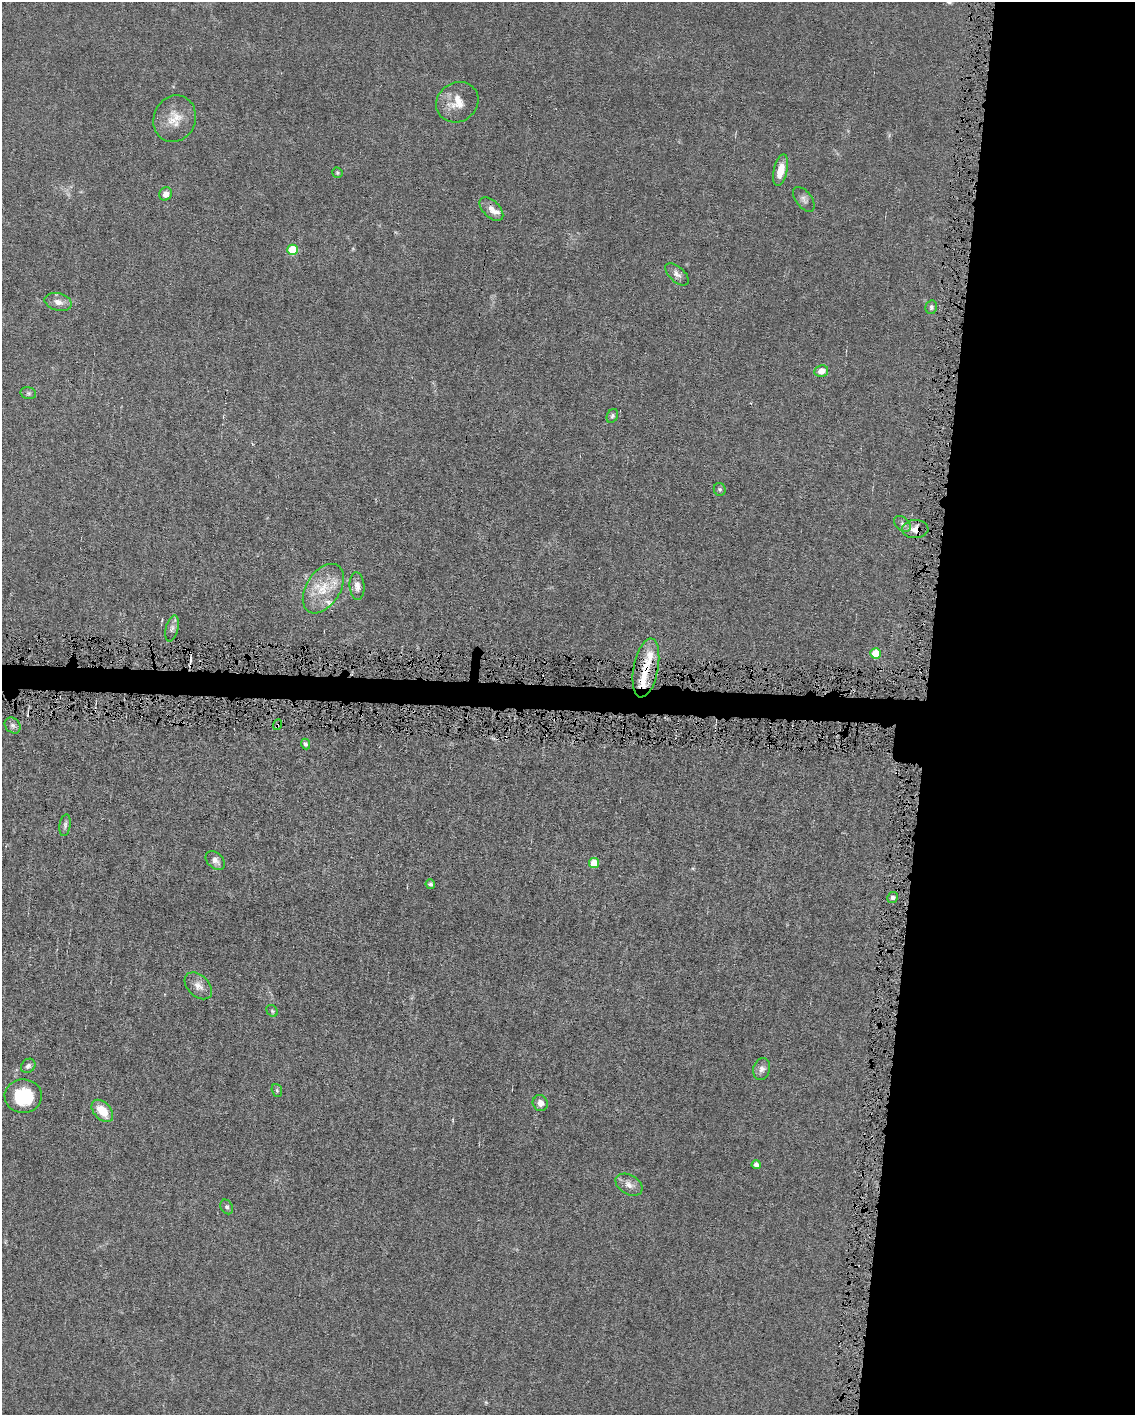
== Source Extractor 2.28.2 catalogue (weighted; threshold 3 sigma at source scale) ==
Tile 8 of 4 x 3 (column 4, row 2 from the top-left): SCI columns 3399-4531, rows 1525-2937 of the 4531 x 4566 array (HDU 1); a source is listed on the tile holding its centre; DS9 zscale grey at full resolution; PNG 1137 x 1417 px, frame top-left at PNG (2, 2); each listed source drawn as its Kron ellipse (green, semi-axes under 4 px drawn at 4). Shown black and unused: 20% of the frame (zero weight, under 4 of 8 exposures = <1% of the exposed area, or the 3 px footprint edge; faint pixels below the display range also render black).
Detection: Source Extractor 2.28.2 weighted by HDU 2 'WHT'; one run over the whole footprint, this tile lists its part. Background 0.0155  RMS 0.0023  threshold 0.00928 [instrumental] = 3 sigma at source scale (4.09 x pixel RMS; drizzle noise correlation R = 1.36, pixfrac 0.8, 0.05/0.05 arcsec/px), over >= 5 px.
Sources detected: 47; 2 cosmic-ray / hot-pixel residue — neither listed nor drawn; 4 inside a brighter listed object's ellipse — not listed separately; the other 41 listed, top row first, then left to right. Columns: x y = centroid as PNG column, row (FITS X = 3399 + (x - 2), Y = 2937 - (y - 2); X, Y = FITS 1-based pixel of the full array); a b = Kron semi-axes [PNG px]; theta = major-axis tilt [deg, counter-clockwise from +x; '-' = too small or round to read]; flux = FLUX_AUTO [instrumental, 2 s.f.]
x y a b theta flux
457 102 22 19 35 3.9
175 119 24 21 67 4.1
781 170 16 7 77 3.5
337 173 5 5 - 0.3
165 194 7 6 - 1.4
804 199 14 8 -52 0.95
491 209 14 8 -44 1.6
293 250 5 5 - 8.4
677 274 14 7 -42 1.2
58 302 14 8 -15 1.6
931 307 7 5 79 0.5
821 371 7 6 - 2.1
28 393 8 6 -14 0.46
612 416 7 5 63 0.42
720 489 6 6 - 0.43
902 524 9 6 -42 0.75
915 529 13 9 2 2.1
357 586 14 7 -86 1.3
323 589 27 17 57 6.1
172 628 13 6 77 0.94
876 653 5 5 - 5.2
646 668 30 12 79 5.4
13 725 9 7 -44 0.72
277 725 5 3 - 0.26
305 744 5 4 - 0.44
65 825 11 5 80 0.64
215 860 11 7 -44 1.1
594 863 5 5 - 5.6
430 884 5 4 - 0.47
892 898 5 5 - 0.52
198 986 16 10 -43 1.8
272 1011 6 5 - 0.34
28 1066 8 6 44 0.72
762 1069 11 8 75 1.1
277 1090 7 5 -70 0.32
23 1096 18 17 - 10
540 1103 8 7 - 1.2
102 1111 13 8 -46 4.3
756 1165 4 4 - 0.97
629 1185 14 9 -30 1.6
227 1207 8 6 -61 0.53
Overlapping masked pixels (flux is a lower limit): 3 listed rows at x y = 915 529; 646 668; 277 725